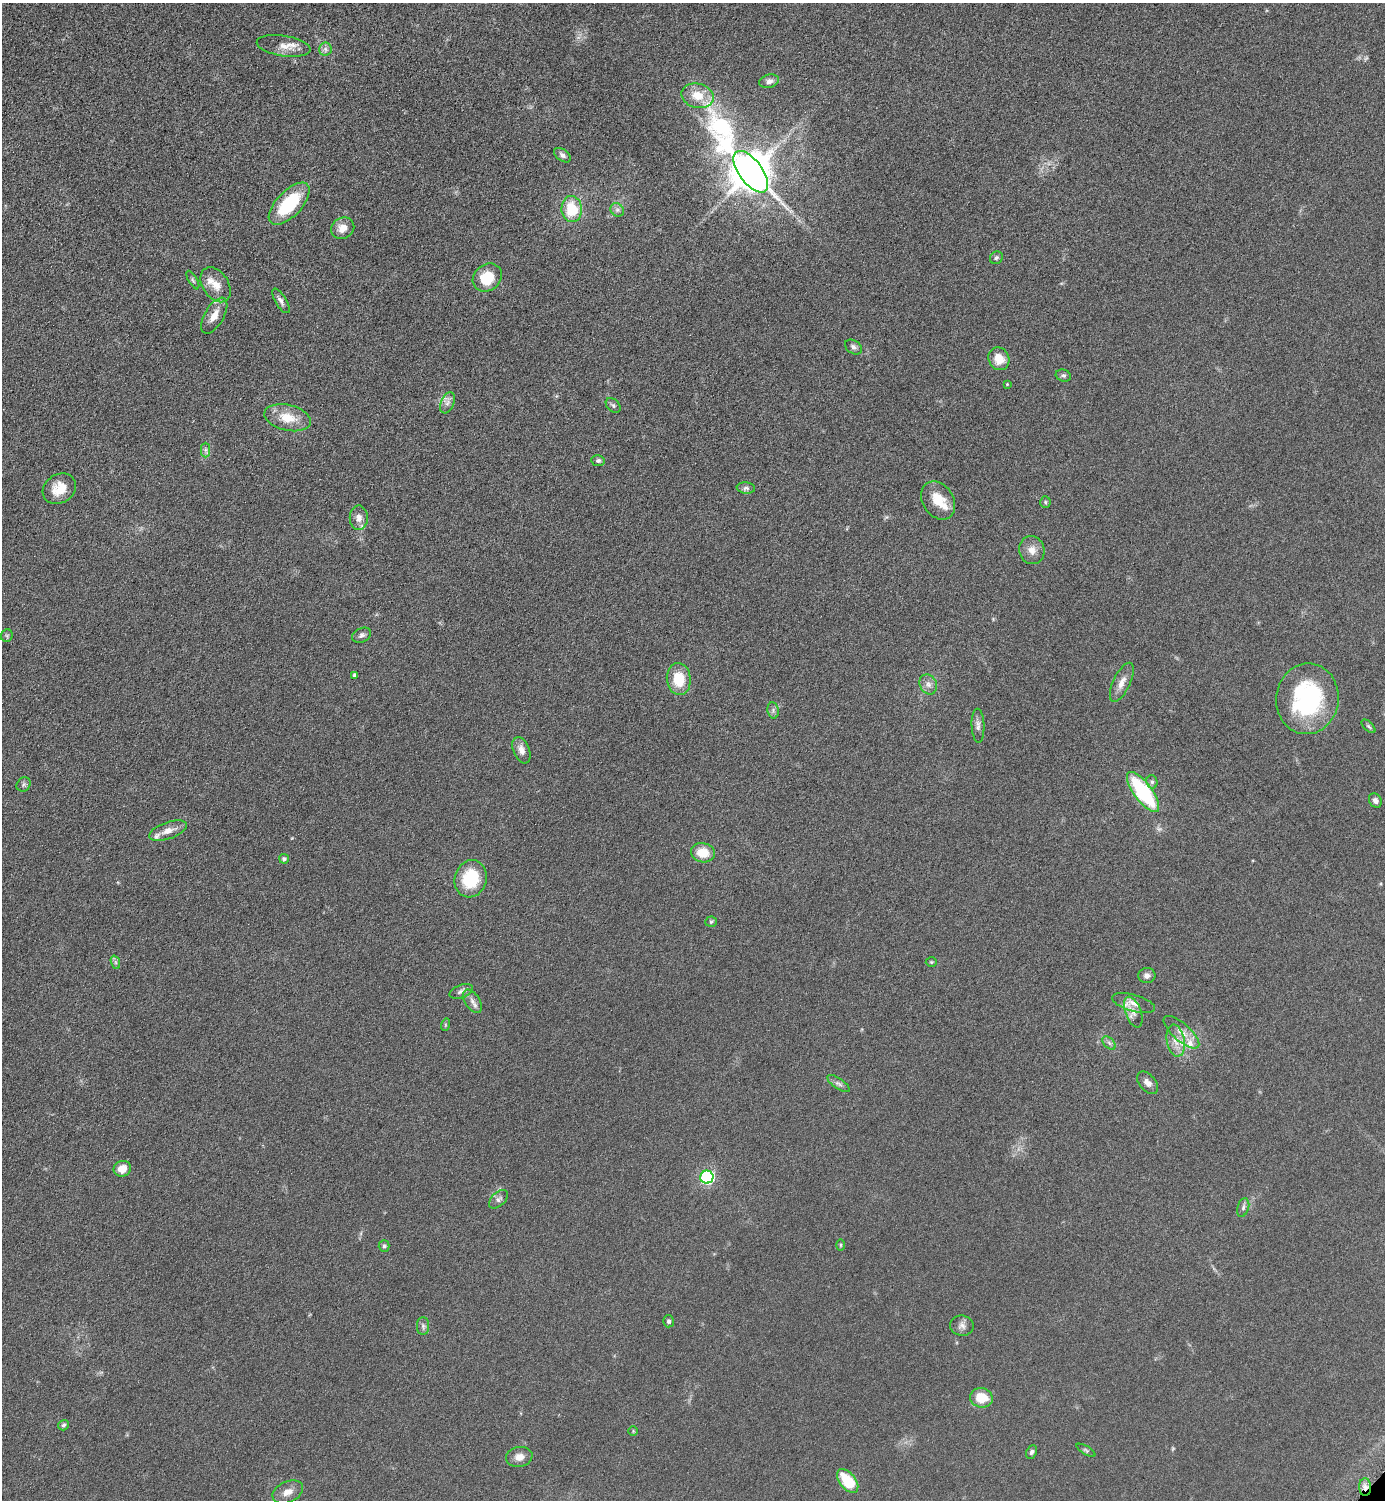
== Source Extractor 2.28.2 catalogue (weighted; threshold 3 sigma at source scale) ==
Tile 11 of 4 x 4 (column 3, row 3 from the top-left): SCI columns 3081-4463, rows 1513-3010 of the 6019 x 6019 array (HDU 1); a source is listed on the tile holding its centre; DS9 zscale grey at full resolution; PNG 1387 x 1502 px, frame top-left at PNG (2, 3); each listed source drawn as its Kron ellipse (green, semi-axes under 4 px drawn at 4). Shown black and unused: <1% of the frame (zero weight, under 4 of 8 exposures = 1% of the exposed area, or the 3 px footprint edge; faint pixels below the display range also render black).
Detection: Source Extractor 2.28.2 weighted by HDU 2 'WHT'; one run over the whole footprint, this tile lists its part. Background 0.0761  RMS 0.0057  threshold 0.0234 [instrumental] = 3 sigma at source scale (4.09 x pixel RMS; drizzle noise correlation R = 1.36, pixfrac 0.8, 0.05/0.05 arcsec/px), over >= 5 px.
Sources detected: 88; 6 inside a brighter listed object's ellipse — not listed separately; the other 82 listed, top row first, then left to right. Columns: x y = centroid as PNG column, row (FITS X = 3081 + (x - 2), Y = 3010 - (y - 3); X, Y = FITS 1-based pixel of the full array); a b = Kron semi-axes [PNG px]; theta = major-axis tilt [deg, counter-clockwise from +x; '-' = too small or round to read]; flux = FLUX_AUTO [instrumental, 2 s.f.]
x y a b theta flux
284 46 27 10 -9 6.1
325 49 6 6 - 1.7
769 81 10 6 15 2.4
697 96 16 12 -13 9.7
562 155 9 5 -37 1.8
751 172 24 11 -53 2100
289 204 26 12 47 29
572 209 13 10 -87 18
617 210 7 6 - 1.6
343 228 12 10 31 5.4
996 258 7 6 - 1.1
487 278 15 13 39 15
193 280 10 3 -60 0.96
216 285 19 13 -56 7
281 301 14 5 -59 2.1
214 316 20 9 60 5.8
853 347 9 6 -35 1.8
999 359 12 10 -63 7.3
1063 375 8 6 -17 1.3
1007 384 4 4 - 0.42
447 403 11 6 67 2.4
613 405 8 6 -45 1.2
288 418 24 13 -13 11
206 450 7 4 -90 1.4
598 461 7 5 -11 1.3
746 488 9 5 -6 1.5
59 489 17 14 33 10
938 500 20 15 -57 10
1045 502 5 5 - 0.86
359 518 12 9 90 3.7
1032 550 14 12 -79 4.7
362 635 10 7 25 1.7
7 636 6 5 - 1
355 675 4 3 - 1.4
679 679 16 12 -83 14
1122 682 21 8 64 4.8
928 684 10 8 -64 2.8
1307 699 35 31 83 59
773 710 8 5 -80 1.4
978 726 17 6 -88 2.5
1369 726 8 4 -43 0.94
521 750 14 8 -67 3.6
1152 782 7 5 -76 1.3
24 784 7 6 - 1.3
1143 792 24 9 -53 51
1375 800 7 6 - 2.1
168 831 20 8 19 5.1
703 853 12 9 -11 9.8
284 859 5 5 - 1.2
471 879 19 16 73 24
711 922 5 5 - 0.79
115 962 7 4 -71 1
931 962 6 5 - 0.68
1147 975 8 7 - 2.5
461 991 12 6 20 2.1
472 1001 13 7 -57 2.8
1134 1003 22 8 -16 4.9
1133 1012 16 8 -69 4.4
445 1025 6 4 72 0.59
1181 1032 22 8 -41 5.8
1176 1041 16 9 -79 5.2
1109 1043 8 5 -45 1.3
1148 1083 13 8 -48 3
838 1084 13 5 -34 1.8
122 1169 9 7 20 6
707 1177 6 6 - 73
498 1199 11 6 45 1.9
1243 1207 9 5 73 1.5
841 1245 6 4 90 0.64
384 1246 6 5 - 1.1
668 1321 6 5 - 1.2
423 1326 9 6 -89 1.6
962 1326 12 10 -10 2.8
981 1398 11 9 -9 12
63 1425 6 5 - 1.1
633 1431 5 4 - 0.59
1086 1450 11 4 -31 1
1031 1452 7 5 64 1.3
519 1457 13 10 11 4.2
848 1481 14 8 -50 18
1365 1487 9 6 -89 2.6
288 1492 16 10 24 4.5
Overlapping masked pixels (flux is a lower limit): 1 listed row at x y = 1365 1487